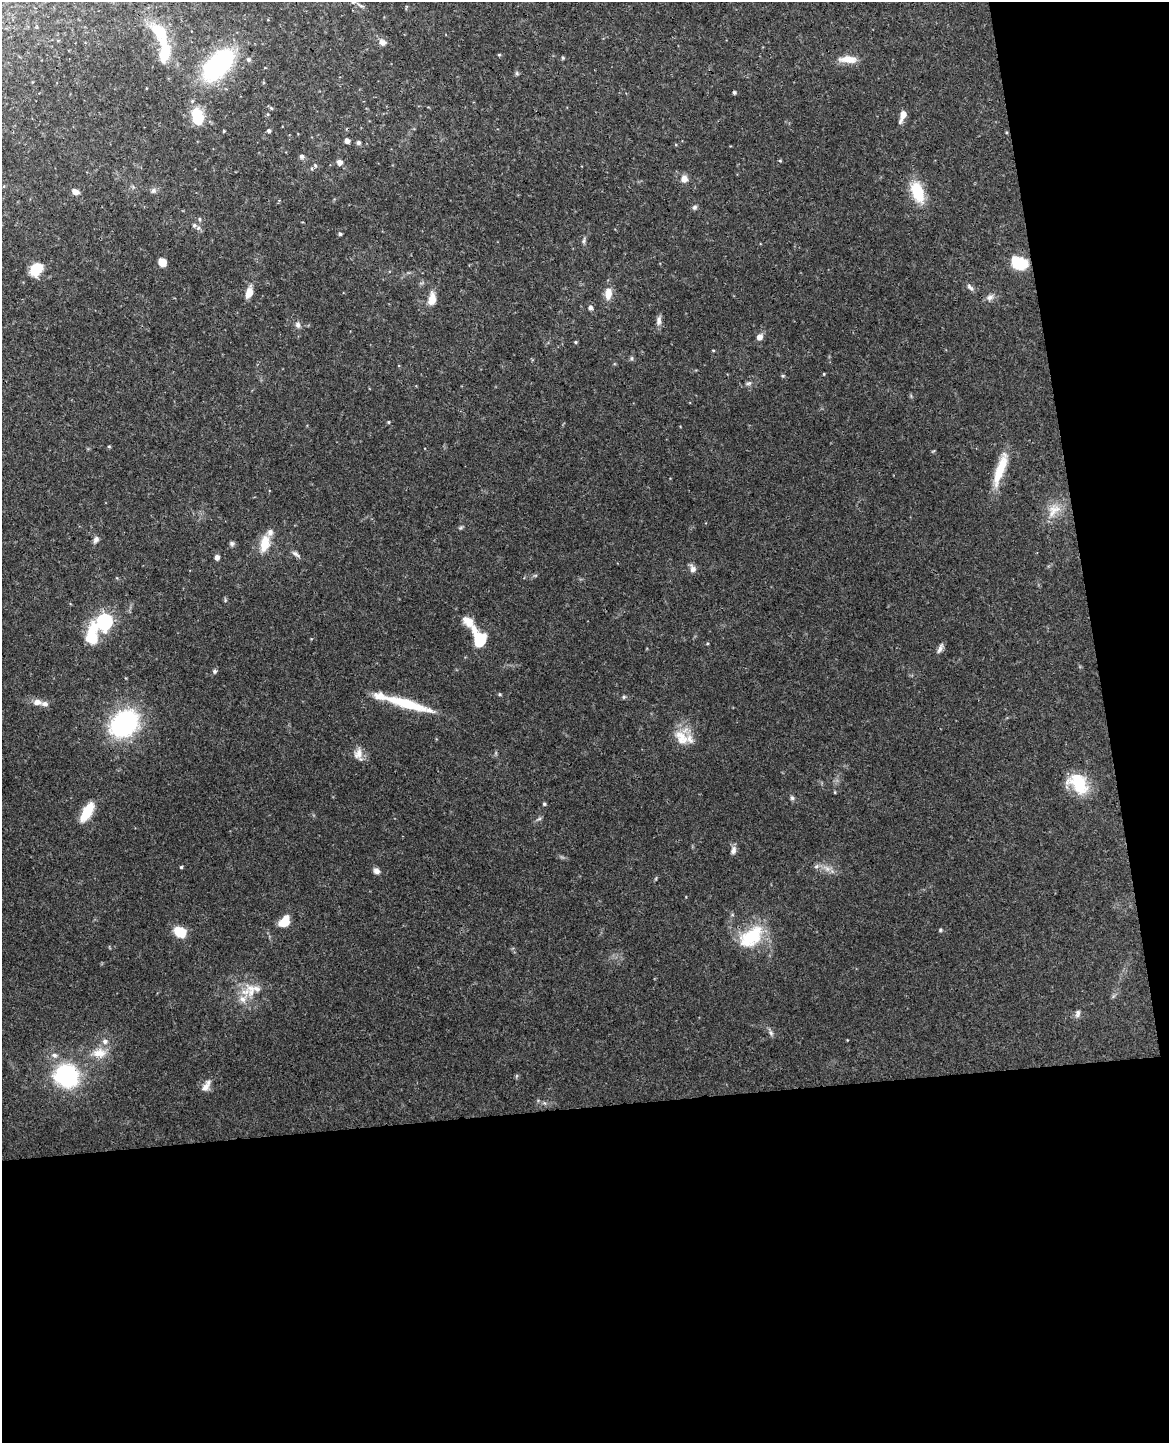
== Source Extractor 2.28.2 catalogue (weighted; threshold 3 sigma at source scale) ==
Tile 12 of 4 x 3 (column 4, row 3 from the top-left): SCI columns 3558-4724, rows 145-1585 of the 4783 x 4717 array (HDU 1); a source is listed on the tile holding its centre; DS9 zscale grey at full resolution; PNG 1171 x 1445 px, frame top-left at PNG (2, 2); no overlay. Shown black and unused: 29% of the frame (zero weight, under 3 of 4 exposures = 6% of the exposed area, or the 3 px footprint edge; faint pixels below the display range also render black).
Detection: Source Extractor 2.28.2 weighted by HDU 2 'WHT'; one run over the whole footprint, this tile lists its part. Background 0.0784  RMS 0.0036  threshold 0.0162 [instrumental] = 3 sigma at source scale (4.5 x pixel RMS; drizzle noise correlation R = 1.50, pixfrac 1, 0.05/0.05 arcsec/px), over >= 5 px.
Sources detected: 104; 11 inside a brighter listed object's ellipse — not listed separately; the other 93 listed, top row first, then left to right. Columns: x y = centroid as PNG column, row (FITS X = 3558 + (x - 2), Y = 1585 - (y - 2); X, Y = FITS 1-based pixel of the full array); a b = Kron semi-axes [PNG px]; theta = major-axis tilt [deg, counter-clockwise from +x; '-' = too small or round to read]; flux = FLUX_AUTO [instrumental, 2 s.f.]
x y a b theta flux
361 6 11 4 -28 0.93
159 32 24 14 -52 13
382 42 8 7 - 2
499 55 4 4 - 0.42
563 58 4 3 - 0.51
248 59 6 5 - 0.79
848 59 24 9 -2 4.7
218 65 35 18 47 57
517 73 6 5 - 0.56
734 92 4 4 - 0.67
903 115 12 5 69 3.3
197 117 16 11 -78 13
224 131 3 3 - 0.39
269 131 4 4 - 0.92
347 141 4 4 - 2.1
358 143 5 5 - 1.1
302 156 5 5 - 1.1
780 161 5 3 - 0.34
339 162 6 5 - 2.2
315 165 7 5 -73 0.73
684 179 8 7 - 2.6
133 187 7 4 -45 0.6
153 190 7 6 - 1.1
75 192 7 5 -25 2.2
917 192 27 14 -70 12
695 207 7 6 - 0.88
199 219 5 4 - 0.49
198 228 6 6 - 0.87
340 234 5 4 - 0.57
584 240 10 4 81 0.76
162 262 8 7 - 3.6
1020 263 11 8 -17 22
36 269 13 10 52 9
970 287 12 5 -49 1.1
249 292 12 8 70 3.6
608 293 16 9 85 3.9
990 297 12 8 39 1.7
432 299 15 8 84 4.4
590 308 5 5 - 1.2
659 321 13 7 83 1.7
298 325 9 7 -82 1.4
759 337 7 6 - 2.4
576 342 4 3 - 0.47
713 350 4 3 - 0.32
632 358 6 4 90 0.56
824 374 3 3 - 0.33
782 376 5 4 - 0.53
748 383 10 5 17 0.96
388 422 4 4 - 0.38
109 446 4 4 - 0.42
1000 469 44 10 71 11
1054 510 25 15 50 6.5
460 528 7 4 31 0.58
96 539 9 6 57 1.4
265 543 20 10 79 7
232 544 7 6 - 0.8
296 554 13 5 -35 1.2
217 557 6 5 - 1.4
693 569 11 7 -72 1.7
104 621 7 6 - 93
92 636 30 14 83 13
479 639 22 12 -68 13
940 648 15 5 67 1.4
215 671 5 5 - 0.76
500 694 5 4 - 0.47
624 697 6 5 - 0.54
37 702 10 7 -1 2.5
406 704 57 9 -16 17
124 724 32 24 39 44
681 738 25 15 -55 7.4
358 754 18 12 -81 3.2
1078 784 27 18 -53 15
835 792 5 3 - 0.31
792 798 7 6 - 0.72
544 804 5 4 - 0.49
87 812 23 10 60 8.6
539 819 7 4 19 0.64
733 850 11 7 78 1.6
816 866 7 6 - 0.92
181 867 4 4 - 0.45
827 868 12 7 -43 2.2
376 871 7 6 - 1.6
284 921 12 9 50 5.8
940 930 5 5 - 0.5
180 932 11 9 -29 9.3
751 937 32 19 40 19
251 991 24 13 -79 6.3
1077 1013 11 6 75 1.2
771 1033 8 5 -60 0.98
105 1041 7 6 - 1.4
99 1053 20 12 2 5.6
67 1076 26 24 -27 35
205 1087 14 9 68 2.5